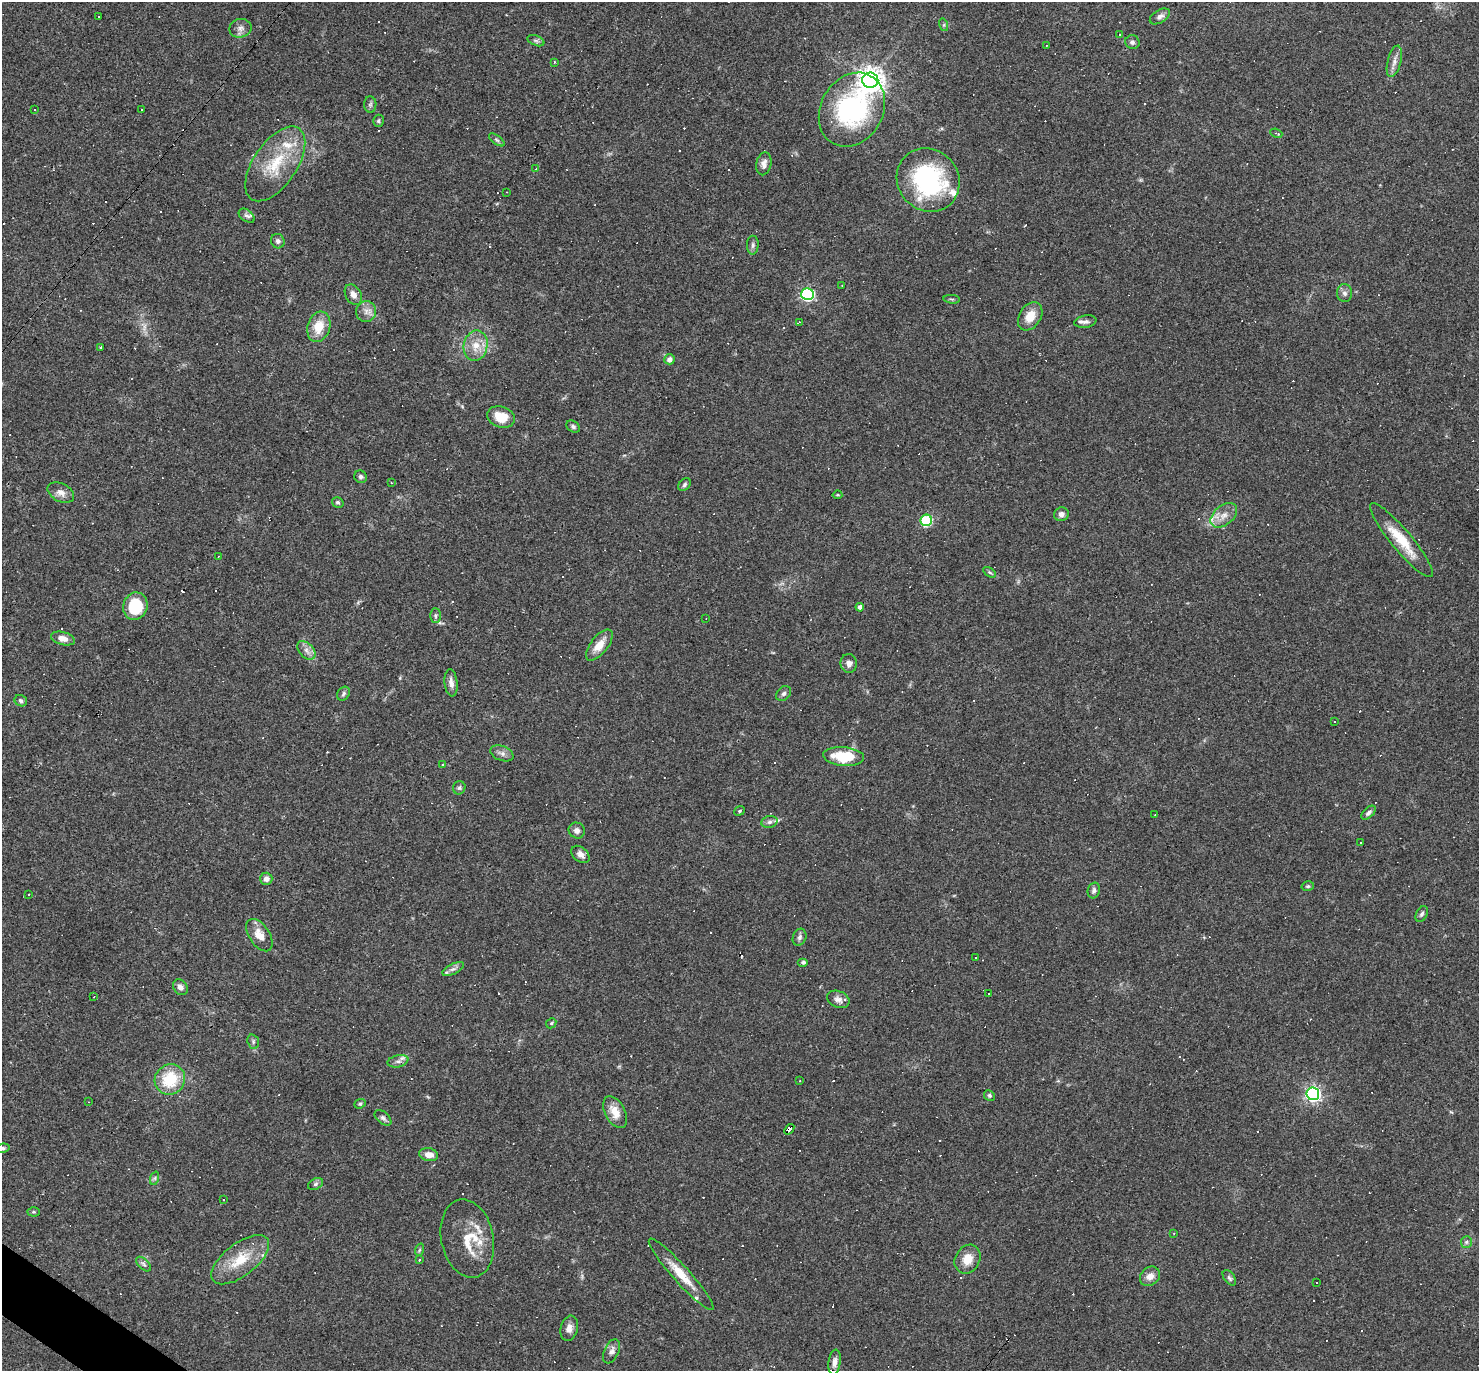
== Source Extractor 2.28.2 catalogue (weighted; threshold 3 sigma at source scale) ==
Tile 7 of 4 x 4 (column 3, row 2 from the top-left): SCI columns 2955-4431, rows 2887-4255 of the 5908 x 5913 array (HDU 1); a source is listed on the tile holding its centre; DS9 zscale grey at full resolution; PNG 1481 x 1373 px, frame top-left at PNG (2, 2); each listed source drawn as its Kron ellipse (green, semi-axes under 4 px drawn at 4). Shown black and unused: <1% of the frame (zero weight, under 3 of 4 exposures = <1% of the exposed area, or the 3 px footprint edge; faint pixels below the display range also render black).
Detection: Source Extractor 2.28.2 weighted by HDU 2 'WHT'; one run over the whole footprint, this tile lists its part. Background 0.0489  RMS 0.0047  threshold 0.0211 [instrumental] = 3 sigma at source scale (4.5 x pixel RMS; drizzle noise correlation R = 1.50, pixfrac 1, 0.05/0.05 arcsec/px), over >= 5 px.
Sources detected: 218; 1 too faint to see at this stretch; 82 cosmic-ray / hot-pixel residue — neither listed nor drawn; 11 inside a brighter listed object's ellipse — not listed separately; the other 124 listed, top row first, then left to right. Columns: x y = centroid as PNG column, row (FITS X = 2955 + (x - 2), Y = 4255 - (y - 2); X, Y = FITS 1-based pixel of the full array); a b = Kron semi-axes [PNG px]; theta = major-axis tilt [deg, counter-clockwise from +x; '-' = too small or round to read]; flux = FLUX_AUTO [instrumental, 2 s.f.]
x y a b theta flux
1160 16 11 6 32 1.8
99 17 3 2 - 0.44
944 25 6 4 -73 0.66
240 28 11 9 12 2.4
1119 35 3 2 - 0.53
536 41 9 5 -23 1.1
1132 42 7 6 - 1.3
1046 46 3 2 - 0.46
1394 61 16 6 76 2.9
554 62 3 2 - 0.72
870 80 8 7 - 490
370 104 8 6 88 1.1
35 109 3 3 - 3.6
141 109 3 3 - 31
852 110 39 31 61 67
378 121 6 5 - 0.85
1276 133 6 3 -23 0.69
497 140 9 4 -35 1
275 164 43 21 56 22
764 164 11 7 78 2.4
536 169 4 3 - 0.37
928 180 33 30 -48 60
507 192 2 2 - 0.41
247 216 9 5 -37 1.3
278 241 7 6 - 1.3
753 245 9 5 89 1.2
842 285 3 2 - 0.27
1345 293 9 7 -86 1.7
807 294 6 6 - 83
353 295 11 7 -61 3
952 299 8 3 -5 0.66
366 311 10 10 - 2.9
1030 316 15 10 58 7.3
799 322 3 2 - 0.49
1085 322 11 6 9 1.8
319 327 15 11 72 9.1
476 346 15 12 79 6.7
100 347 3 3 - 1
670 359 5 5 - 2
501 417 14 10 -17 8.9
573 426 7 5 -33 1.1
361 477 6 6 - 1.1
391 483 3 3 - 0.41
684 485 7 5 48 1
61 492 14 9 -28 3.3
837 495 5 3 - 0.42
338 502 6 5 - 0.78
1061 514 7 6 - 1.9
1224 515 15 9 40 4.3
926 520 6 5 - 42
1401 540 47 10 -50 14
218 557 3 2 - 0.28
989 572 7 4 -31 0.75
135 606 14 12 73 19
860 607 4 4 - 2.1
435 616 7 5 -88 1
706 618 2 2 - 0.24
63 638 12 6 -15 3.8
599 645 18 8 52 6.4
306 650 11 7 -47 2.5
849 663 9 8 - 2.6
451 683 13 6 -84 2.8
343 694 7 5 56 1
784 694 8 6 44 1.2
21 701 6 5 - 1
1334 722 3 2 - 0.42
502 753 12 7 -20 2.1
844 756 20 9 -5 17
443 764 3 2 - 0.35
459 788 7 6 - 0.93
739 811 5 4 - 0.62
1369 813 9 5 42 1.2
1155 815 3 2 - 0.4
769 822 8 6 16 1.4
577 830 8 7 - 2.2
1360 843 3 2 - 0.65
580 854 10 7 -41 2.3
266 879 6 6 - 2.3
1308 886 6 5 - 0.75
1094 890 8 6 73 1.4
29 894 2 2 - 0.34
1422 914 8 5 63 1.2
259 935 18 10 -56 5.4
800 937 9 6 69 1.5
976 958 3 2 - 0.59
803 962 5 4 - 0.92
453 969 12 5 26 1.8
180 987 8 6 -53 2.2
989 994 2 2 - 0.3
94 997 3 2 - 0.31
838 999 12 8 -23 2.4
551 1023 5 4 - 0.64
253 1042 7 5 -72 0.99
398 1061 10 6 12 1.8
170 1079 16 14 46 18
800 1081 3 2 - 0.31
1313 1094 6 6 - 140
989 1095 5 5 - 0.85
89 1102 3 2 - 0.38
360 1104 6 4 21 0.68
615 1112 17 10 -62 6
383 1118 10 5 -41 1.3
789 1129 6 3 52 53
3 1148 6 4 9 0.89
429 1155 9 6 -11 3.6
155 1178 7 4 71 0.92
315 1184 8 5 28 1
223 1199 2 2 - 0.4
33 1212 6 4 -2 0.72
1174 1233 3 3 - 0.49
467 1238 39 26 -78 15
1466 1242 6 5 - 0.95
419 1250 6 4 71 0.67
968 1259 15 12 60 6.7
240 1260 34 16 38 15
419 1260 3 3 - 0.67
144 1264 9 5 -45 1.2
681 1274 47 8 -48 11
1150 1276 11 9 40 3.5
1229 1278 9 5 -53 1.1
1316 1282 3 3 - 0.62
569 1328 13 8 75 3.1
611 1351 13 7 65 2.3
835 1362 13 6 82 2.7
Overlapping masked pixels (flux is a lower limit): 1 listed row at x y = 789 1129
Isophote crosses this tile's border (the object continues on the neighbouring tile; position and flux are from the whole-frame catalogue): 1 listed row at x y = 3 1148